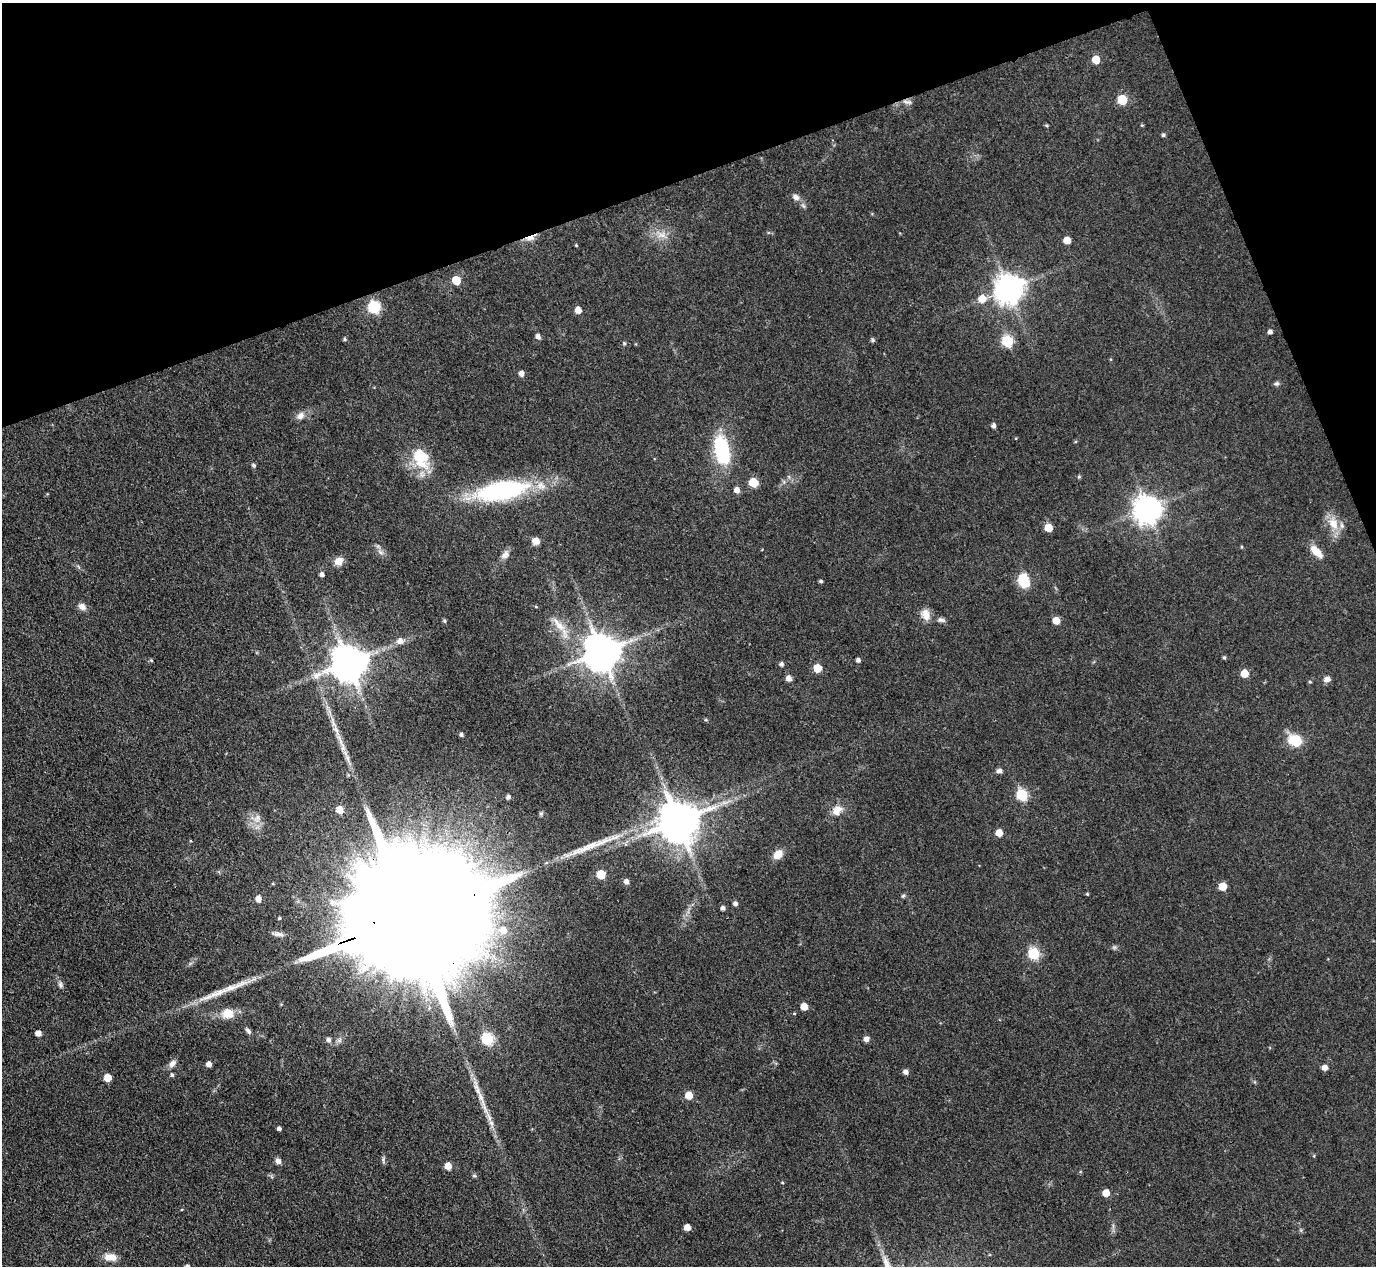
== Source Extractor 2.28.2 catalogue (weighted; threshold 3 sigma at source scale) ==
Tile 3 of 4 x 4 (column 3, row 1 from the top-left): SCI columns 2751-4124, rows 4075-5338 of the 5500 x 5490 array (HDU 1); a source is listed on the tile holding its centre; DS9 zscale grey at full resolution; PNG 1378 x 1268 px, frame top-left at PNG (2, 3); no overlay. Shown black and unused: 18% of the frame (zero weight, under 3 of 4 exposures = <1% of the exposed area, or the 3 px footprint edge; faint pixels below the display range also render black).
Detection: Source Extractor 2.28.2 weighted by HDU 2 'WHT'; one run over the whole footprint, this tile lists its part. Background 0.042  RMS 0.0051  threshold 0.0229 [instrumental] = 3 sigma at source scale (4.5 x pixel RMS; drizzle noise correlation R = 1.50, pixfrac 1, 0.05/0.05 arcsec/px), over >= 5 px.
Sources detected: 116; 1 long thin detection or spike segment (spike, bleed or trail) — not listed; the other 115 listed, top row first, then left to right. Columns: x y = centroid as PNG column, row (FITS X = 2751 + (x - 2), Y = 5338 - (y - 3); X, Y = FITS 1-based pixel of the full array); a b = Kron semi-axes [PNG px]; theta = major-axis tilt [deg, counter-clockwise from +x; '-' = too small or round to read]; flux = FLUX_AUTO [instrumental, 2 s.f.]
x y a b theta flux
1096 59 5 5 - 9.5
1122 100 6 6 - 27
907 102 13 6 -10 2
1047 125 4 4 - 0.62
1142 125 5 3 - 0.44
1163 135 5 4 - 1
796 197 9 7 -31 2.5
662 235 14 8 6 4.6
530 238 13 7 14 4.2
1067 240 5 5 - 7.3
576 245 4 3 - 0.46
456 280 6 5 - 15
1009 289 9 9 - 720
982 299 8 7 - 6.5
374 307 6 6 - 63
578 310 5 5 - 5.5
1270 332 4 4 - 1.8
538 336 5 4 - 2.3
345 339 5 4 - 0.77
873 340 5 4 - 1
1007 341 6 6 - 42
624 343 5 4 - 0.78
521 373 5 5 - 2.6
1276 384 7 6 - 1.2
300 416 11 8 41 3.1
994 426 5 4 - 1.9
722 450 36 17 -78 33
421 458 29 20 -64 19
254 465 5 4 - 1.1
1079 477 5 4 - 0.78
753 482 6 5 - 20
737 490 6 6 - 3
501 491 53 18 10 81
1147 509 9 8 - 670
1333 523 19 13 -66 8.8
1048 528 5 5 - 11
536 541 7 7 - 3.8
1316 551 18 8 -45 6.4
380 552 9 6 -28 1.9
505 555 13 8 51 2.7
339 561 10 9 - 4.4
322 574 5 4 - 1.9
1023 580 13 10 -71 15
821 581 4 4 - 0.85
82 606 9 7 -35 3
536 607 4 3 - 0.45
926 615 15 10 -70 5.1
941 620 11 6 -8 1.6
1056 620 5 5 - 8.1
444 621 4 4 - 0.84
559 625 28 9 -50 7.8
400 641 8 7 - 3.3
602 652 10 10 - 1500
1224 657 5 4 - 0.8
151 660 5 4 - 0.62
858 660 4 4 - 1.5
349 663 10 10 - 1400
781 664 5 5 - 1.4
817 668 5 5 - 13
1245 673 5 5 - 9.9
789 678 6 5 - 3.1
1327 679 7 6 - 2.6
1310 682 4 4 - 0.58
706 720 5 3 - 0.56
333 722 21 6 -72 5.1
461 735 4 4 - 1.2
1295 740 17 14 -28 12
343 747 14 7 -75 3.6
999 771 7 6 - 1.7
1022 795 6 6 - 48
508 797 5 5 - 1.6
724 802 10 4 13 2.2
339 810 6 5 - 7
837 810 16 11 50 5.6
257 818 14 7 70 3.6
678 821 11 11 - 2000
999 833 5 5 - 7.3
778 854 11 8 48 5.8
601 874 5 5 - 16
626 881 5 5 - 2.4
1222 886 5 5 - 12
1087 894 4 3 - 0.57
903 896 6 5 - 0.76
258 899 5 5 - 3.7
735 904 5 4 - 1.8
723 908 5 4 - 1.7
413 916 87 24 20 64000
279 918 4 3 - 0.61
503 930 7 7 - 4.9
1033 953 6 6 - 49
60 985 10 6 -73 1.6
804 1006 5 5 - 8.7
228 1013 15 14 - 7.4
794 1014 4 3 - 0.43
248 1031 10 5 -45 1.4
38 1033 5 4 - 3.4
487 1039 6 6 - 51
866 1039 5 5 - 2.6
329 1040 6 5 - 1.8
172 1064 11 7 52 2.7
209 1064 5 4 - 3.1
1325 1067 5 5 - 3.4
906 1072 5 5 - 2.3
172 1075 5 4 - 1
108 1077 5 5 - 9.7
689 1095 5 5 - 10
279 1128 4 4 - 1.5
383 1160 10 5 -88 1.2
278 1161 7 6 - 1.9
448 1166 5 5 - 7.2
474 1176 6 4 -1 0.7
782 1183 4 3 - 0.51
1106 1193 5 5 - 7.5
687 1227 5 5 - 5.9
110 1257 15 9 -5 5.5
Overlapping masked pixels (flux is a lower limit): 3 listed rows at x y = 907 102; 530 238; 413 916